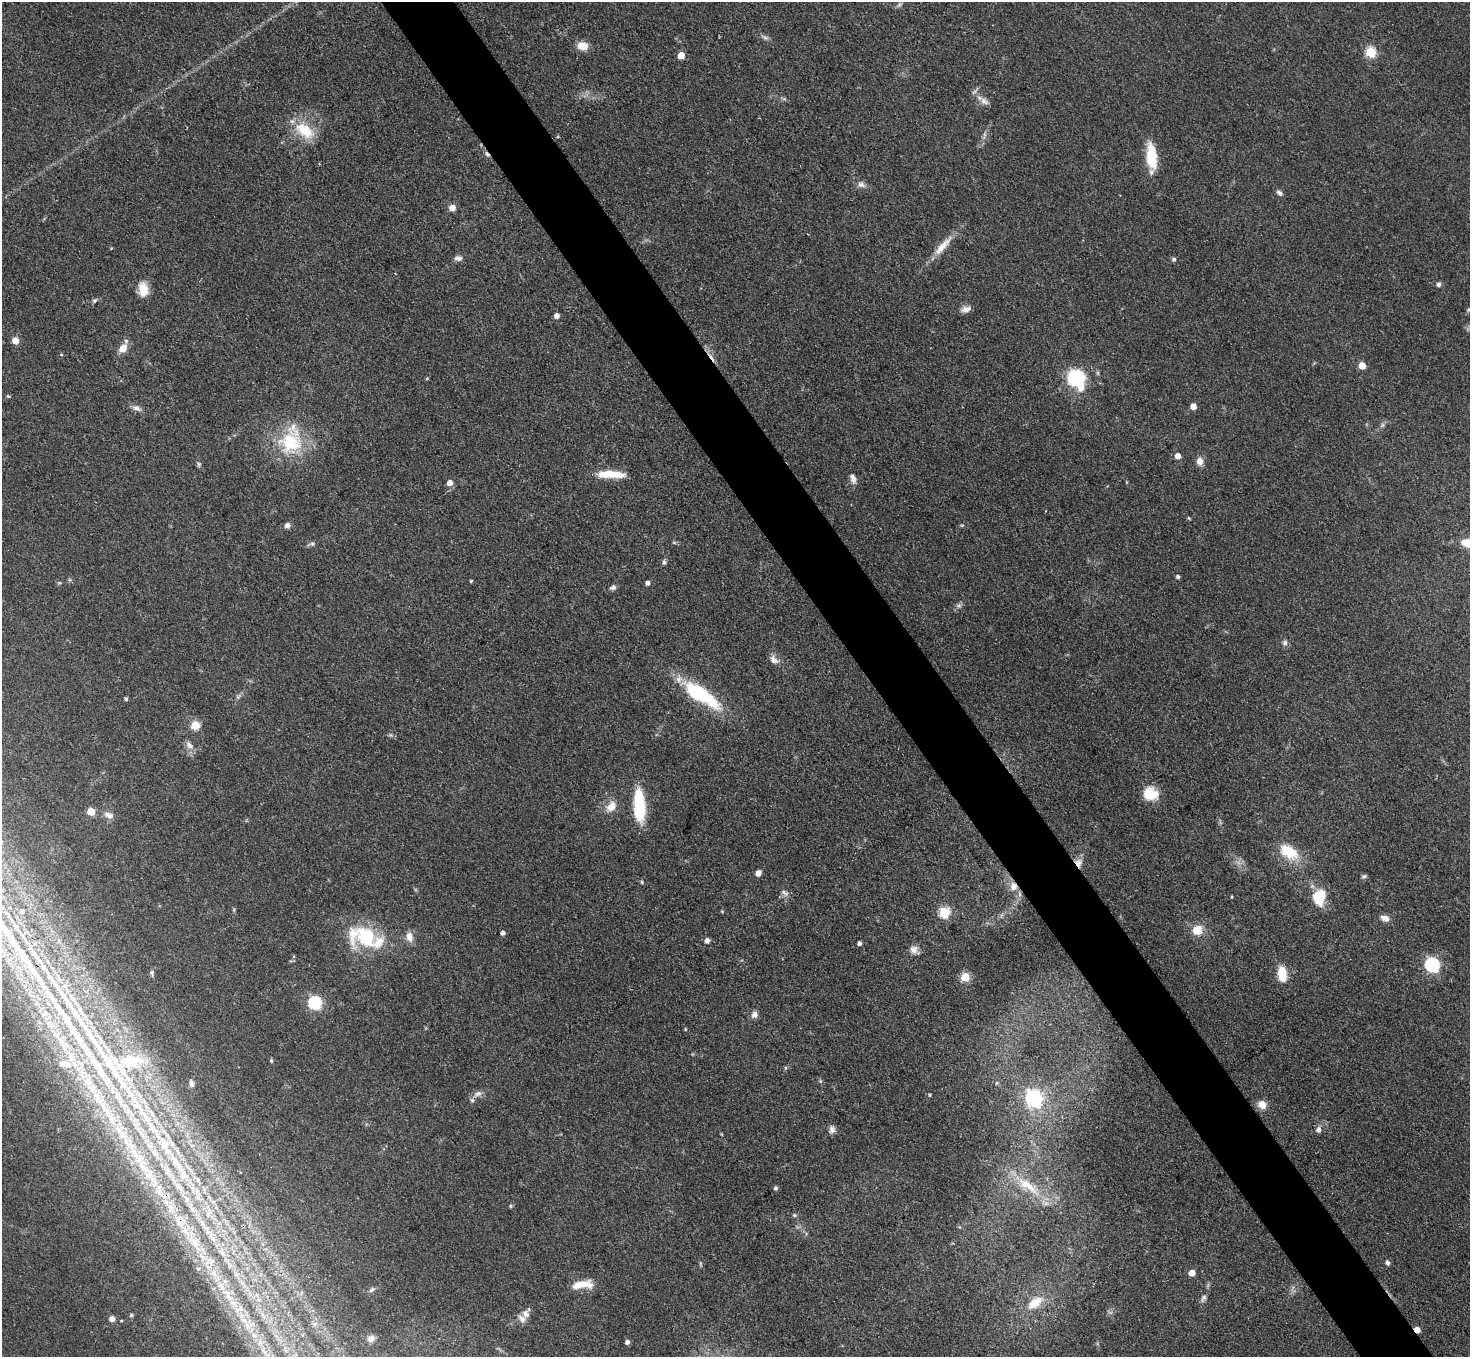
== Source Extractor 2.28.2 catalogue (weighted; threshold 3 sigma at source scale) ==
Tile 6 of 4 x 4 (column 2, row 2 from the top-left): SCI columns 1472-2939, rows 3005-4359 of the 5879 x 5872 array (HDU 1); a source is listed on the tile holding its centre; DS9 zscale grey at full resolution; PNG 1472 x 1359 px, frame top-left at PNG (2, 2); no overlay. Shown black and unused: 5% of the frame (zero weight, under 3 of 4 exposures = <1% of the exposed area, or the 3 px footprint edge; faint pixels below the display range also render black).
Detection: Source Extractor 2.28.2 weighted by HDU 2 'WHT'; one run over the whole footprint, this tile lists its part. Background 0.0683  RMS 0.0056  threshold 0.0252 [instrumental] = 3 sigma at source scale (4.5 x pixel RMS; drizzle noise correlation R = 1.50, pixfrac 1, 0.05/0.05 arcsec/px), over >= 5 px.
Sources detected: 166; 2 too faint to see at this stretch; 2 inside a brighter object's white glare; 4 cosmic-ray / hot-pixel residue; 5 long thin detections or spike segments (spike, bleed or trail) — not listed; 19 inside a brighter listed object's ellipse — not listed separately; the other 134 listed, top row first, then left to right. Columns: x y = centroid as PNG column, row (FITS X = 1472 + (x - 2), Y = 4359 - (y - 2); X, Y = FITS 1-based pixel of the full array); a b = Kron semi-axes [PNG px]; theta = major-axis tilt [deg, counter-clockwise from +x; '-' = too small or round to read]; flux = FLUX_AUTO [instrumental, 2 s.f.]
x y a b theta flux
899 5 9 4 36 1.2
765 38 8 6 -21 1.6
583 46 11 9 -9 7.7
1371 52 5 5 - 41
681 55 5 5 - 8.7
984 101 12 8 -37 3.4
305 130 30 17 -36 18
1151 156 31 12 -83 18
861 185 11 7 -11 2.7
1279 193 9 6 -36 1.8
452 208 5 5 - 6.6
942 246 35 8 48 9.6
111 248 3 3 - 0.48
458 258 11 7 -3 2.2
1174 259 5 5 - 1.3
1439 284 5 5 - 2
143 289 16 10 -81 8.7
95 300 7 6 - 1.2
966 309 13 7 14 3.2
1468 310 5 4 - 0.78
557 316 4 4 - 3.4
15 341 5 5 - 8.7
123 348 10 7 53 6.8
61 355 4 3 - 0.56
1362 365 5 5 - 8.4
1076 378 8 8 - 180
8 396 5 4 - 0.58
1193 406 5 5 - 5.1
136 408 12 7 -18 2.8
1382 425 6 6 - 1.2
290 442 35 30 66 36
1178 456 5 5 - 4.8
1200 461 10 8 88 3.7
199 464 7 5 -82 1.1
607 474 24 9 5 12
853 478 13 7 -71 3.2
450 483 5 5 - 4.8
1189 518 4 4 - 0.68
287 525 6 6 - 2.3
674 542 6 4 -20 0.78
1468 543 17 8 -18 12
312 544 6 6 - 1.3
664 562 7 5 -90 1.2
1178 577 4 4 - 1.3
69 580 6 4 71 0.81
471 581 3 3 - 0.66
648 583 4 4 - 2.1
613 588 8 5 17 1.8
959 605 6 6 - 1.4
1285 643 8 7 - 1.7
774 660 13 8 -45 3.5
700 694 38 12 -34 57
238 696 7 4 19 1.1
126 699 4 4 - 1.1
195 725 5 5 - 22
189 745 12 7 -48 3.1
1151 794 17 14 -12 12
638 799 25 11 82 19
611 806 15 11 48 6.5
91 811 5 5 - 16
108 815 13 7 -23 3.2
1289 852 30 16 -32 17
1078 863 11 10 - 4.3
758 873 6 5 - 3.2
1364 876 6 5 - 1.3
642 882 5 4 - 0.66
1013 886 9 8 - 5
784 893 11 5 -28 1.9
1019 894 7 4 -71 1.2
1232 897 4 2 - 0.53
1319 898 15 12 83 19
234 910 6 4 -73 0.64
22 911 7 7 - 2.5
722 911 4 4 - 0.51
944 913 6 5 - 42
1385 918 10 6 -20 4
1197 930 12 10 38 8.4
503 933 4 4 - 2.2
366 937 27 26 - 33
409 937 13 9 -79 4.4
707 941 5 4 - 3.1
859 943 4 4 - 1.9
914 950 12 9 -37 3.5
1432 965 6 6 - 120
152 973 8 5 -79 1.3
1282 974 19 10 -82 10
965 977 5 5 - 26
315 1003 6 6 - 82
754 1015 9 8 - 2.8
685 1029 4 4 - 0.56
60 1040 33 9 -55 16
131 1061 36 19 0 31
271 1061 5 4 - 0.81
64 1064 19 11 -6 8.5
785 1068 6 4 89 0.73
191 1083 9 6 -84 2.3
996 1083 5 3 - 0.52
478 1093 13 7 15 3
929 1095 4 4 - 0.65
1034 1098 7 7 - 160
1262 1105 10 8 -32 5.8
103 1107 22 6 -61 8.9
141 1110 67 11 -53 42
832 1129 10 8 87 2.4
1319 1130 8 6 88 2.2
134 1152 30 10 -61 18
154 1152 13 8 -58 4.7
179 1167 21 9 -60 11
168 1173 13 9 -52 5.2
1028 1185 38 12 -35 16
776 1188 4 4 - 1.4
159 1190 21 10 -85 9.9
186 1199 10 4 -64 2.7
510 1206 5 4 - 0.76
170 1208 14 9 -88 7
794 1215 6 5 - 1.1
201 1222 18 7 -56 6.1
194 1243 30 14 -55 20
222 1253 7 4 -72 1.5
1388 1263 5 5 - 2
214 1273 10 7 -49 3.9
1192 1273 5 5 - 6.5
582 1284 26 9 6 9.9
372 1290 8 5 37 1.1
228 1297 13 7 -44 4.7
1203 1298 11 6 66 1.9
1035 1303 20 11 35 12
239 1309 16 9 17 6
526 1314 15 10 66 4.3
131 1315 4 4 - 0.99
112 1319 5 4 - 4.1
249 1325 16 13 10 8.7
371 1339 9 7 28 2.8
627 1342 4 4 - 2.2
Overlapping masked pixels (flux is a lower limit): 2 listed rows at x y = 1078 863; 1013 886
Isophote crosses this tile's border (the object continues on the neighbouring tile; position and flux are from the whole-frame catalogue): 1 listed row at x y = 1468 543